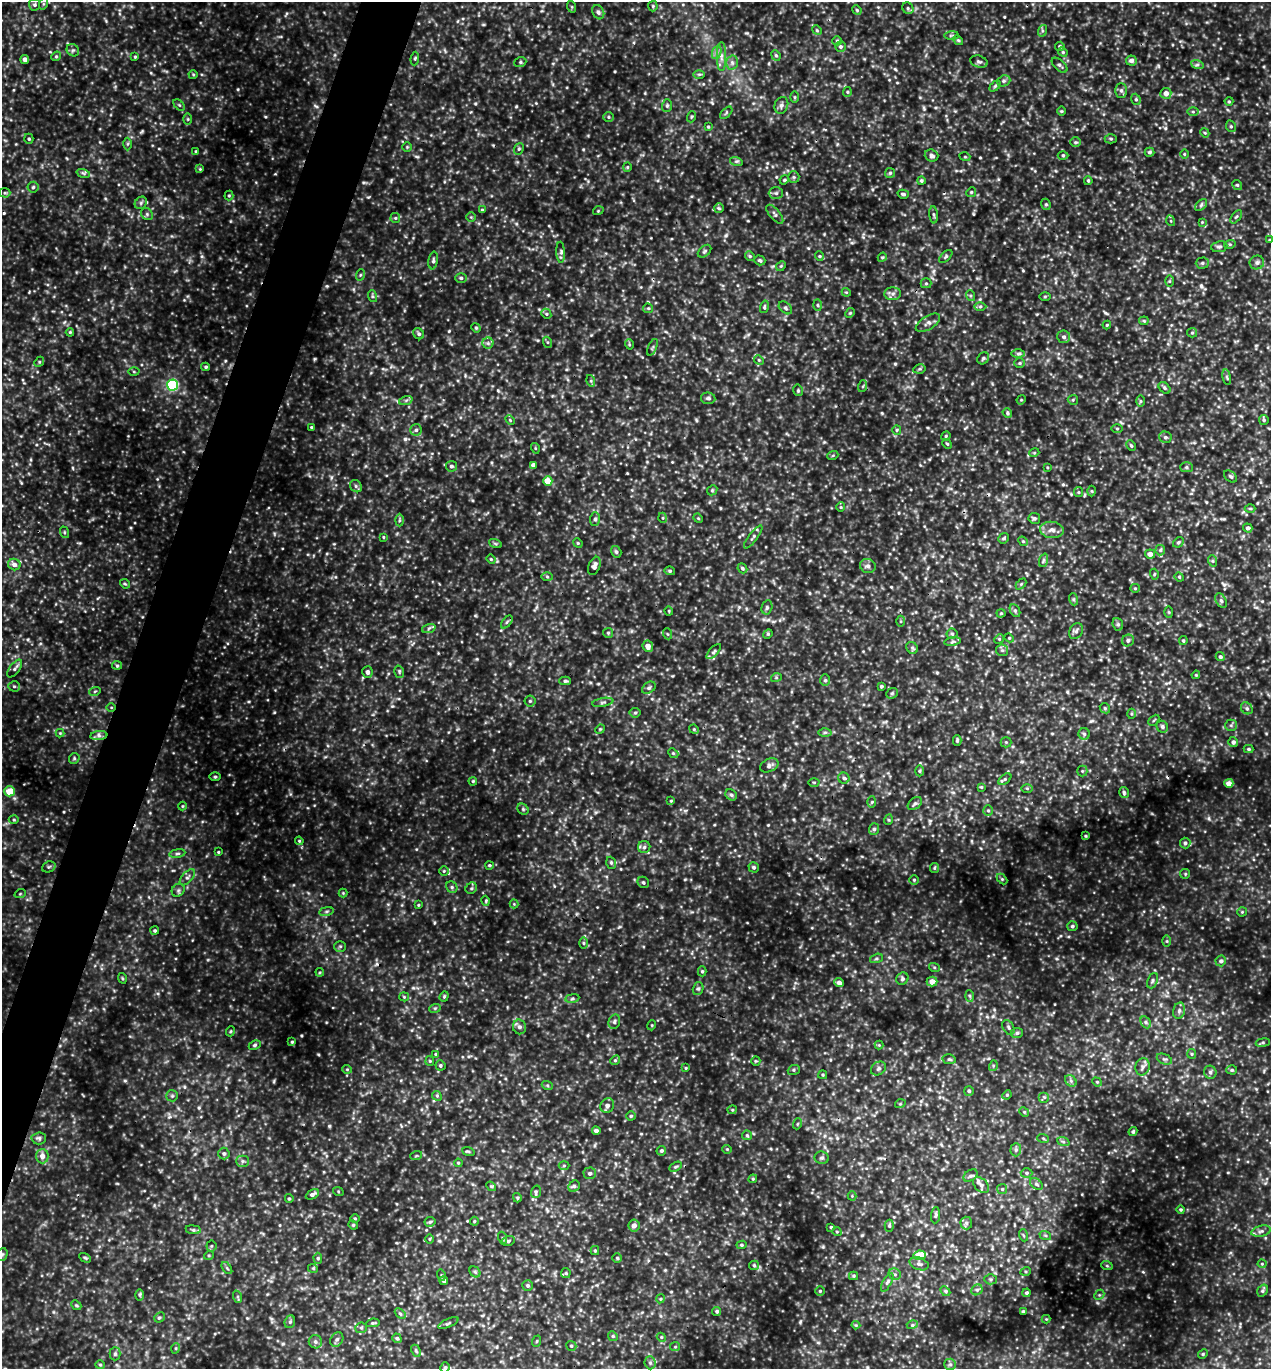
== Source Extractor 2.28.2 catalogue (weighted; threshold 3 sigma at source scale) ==
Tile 7 of 4 x 4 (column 3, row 2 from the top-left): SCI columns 2835-4103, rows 2762-4128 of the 5510 x 5499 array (HDU 1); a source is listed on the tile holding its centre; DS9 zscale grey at full resolution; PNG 1273 x 1371 px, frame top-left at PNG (2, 2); each listed source drawn as its Kron ellipse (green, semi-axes under 4 px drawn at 4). Shown black and unused: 4% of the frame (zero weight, under 3 of 5 exposures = <1% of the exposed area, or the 3 px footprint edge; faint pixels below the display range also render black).
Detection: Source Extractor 2.28.2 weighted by HDU 2 'WHT'; one run over the whole footprint, this tile lists its part. Background 0.362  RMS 0.072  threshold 0.325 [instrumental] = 3 sigma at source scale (4.5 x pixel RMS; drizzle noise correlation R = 1.50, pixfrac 1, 0.05/0.05 arcsec/px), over >= 5 px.
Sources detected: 540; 1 cosmic-ray / hot-pixel residue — neither listed nor drawn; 3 inside a brighter listed object's ellipse — not listed separately; of the other 536, all 500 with FLUX_AUTO >= 6.7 (the completeness limit of this list) listed and drawn (36 fainter detections not listed), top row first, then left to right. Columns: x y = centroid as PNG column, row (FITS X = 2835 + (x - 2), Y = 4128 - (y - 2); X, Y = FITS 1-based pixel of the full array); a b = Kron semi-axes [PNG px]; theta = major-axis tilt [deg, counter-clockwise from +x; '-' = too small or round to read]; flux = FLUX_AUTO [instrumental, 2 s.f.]
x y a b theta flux
43 4 6 3 72 9.6
35 5 6 5 - 16
653 6 5 5 - 9.9
572 7 6 3 -72 8.1
908 8 6 5 - 13
857 10 5 4 - 9.3
598 12 7 5 -62 20
817 30 5 4 - 8.1
1042 31 6 4 72 11
951 35 7 3 1 8.6
958 40 5 4 - 9.3
837 41 5 4 - 10
1060 46 5 4 - 14
840 47 5 5 - 15
73 50 6 5 - 16
717 52 7 4 71 20
1063 52 5 4 - 10
776 55 5 4 - 11
56 56 5 4 - 11
721 56 14 4 90 36
135 57 4 3 - 8
25 59 4 4 - 37
415 59 7 3 83 9.8
1131 61 5 5 - 29
520 62 6 5 - 12
732 62 7 6 - 21
979 62 9 6 -17 18
1197 64 6 4 -19 15
1060 65 9 5 -43 18
699 74 6 4 1 11
193 75 4 4 - 8.6
1004 81 7 5 20 15
995 86 6 4 45 11
1121 90 7 6 - 18
847 92 5 4 - 9.3
1166 93 5 5 - 46
794 97 6 4 -90 8.9
1136 99 6 4 -69 12
1229 101 4 4 - 8.4
179 105 7 4 -44 11
781 105 8 6 70 25
667 106 6 5 - 14
1061 111 5 3 - 7.1
1193 112 6 4 0 11
726 113 7 3 46 10
609 117 5 5 - 10
691 117 5 3 - 7.9
188 119 5 3 - 7.8
1231 126 6 4 -68 11
708 127 4 3 - 7.6
1205 133 5 3 - 8
29 139 5 4 - 11
1111 139 6 4 -1 11
1076 142 5 4 - 11
127 144 6 4 88 11
407 147 5 4 - 8.2
519 149 6 4 67 11
196 151 4 3 - 8.2
1149 152 5 4 - 14
1184 154 5 3 - 7.2
1063 155 5 3 - 8.6
931 156 7 6 - 19
965 157 5 3 - 7.2
736 161 6 4 -17 12
627 167 4 4 - 9
200 169 4 4 - 6.8
83 173 7 4 -18 15
890 173 5 5 - 12
794 177 6 5 - 12
784 180 5 4 - 9.1
921 181 4 4 - 11
1088 181 4 3 - 9.7
1237 185 5 4 - 11
33 187 5 5 - 14
971 192 5 4 - 9.7
5 193 5 5 - 9.7
776 193 7 6 - 18
903 194 6 4 -16 15
229 196 5 4 - 9.5
141 203 7 5 47 15
1046 204 6 4 -68 11
1201 205 7 4 46 15
719 208 5 4 - 11
482 210 4 4 - 8.5
598 211 5 3 - 6.8
147 214 6 5 - 16
775 214 11 5 -50 20
934 215 8 3 -85 13
471 217 5 4 - 8.8
1236 217 8 4 53 12
395 218 5 5 - 10
1171 221 5 3 - 6.9
1202 222 4 4 - 6.8
1269 240 4 3 - 6.7
1230 244 6 3 17 9.1
1219 247 8 5 7 16
705 251 7 5 41 14
561 252 10 4 -87 17
750 256 5 4 - 10
819 256 5 4 - 8.8
882 257 5 4 - 8.7
946 257 8 4 42 12
760 260 6 5 - 13
433 261 9 4 82 15
1202 263 6 5 - 15
1257 263 7 7 - 21
781 266 5 4 - 9.1
360 275 6 3 71 9.6
461 278 6 5 - 13
1169 281 6 4 89 8.9
926 283 5 5 - 11
846 292 4 3 - 6.9
893 294 8 6 2 24
372 296 6 4 -72 11
971 296 5 3 - 9.6
1045 296 6 4 1 8
818 305 5 3 - 9
980 306 6 4 1 13
764 307 6 4 74 11
648 308 5 4 - 8.9
785 308 7 5 -41 17
850 313 5 4 - 8.5
546 314 5 4 - 10
1144 321 5 4 - 8.3
928 323 14 6 33 33
1107 325 4 4 - 7.7
476 328 5 4 - 8.8
70 332 4 4 - 8.4
1192 333 5 4 - 9.9
419 334 6 5 - 16
1064 337 6 6 - 22
547 342 5 3 - 8.6
488 343 5 5 - 17
629 344 5 3 - 8
652 347 9 3 68 10
1018 354 6 4 0 14
983 358 6 5 - 14
759 360 5 4 - 9.4
39 362 5 4 - 9.7
1020 363 5 5 - 11
206 367 4 3 - 11
919 369 6 4 11 12
134 372 5 3 - 8.5
1227 377 8 3 -81 12
591 381 6 4 -73 9.3
173 385 5 5 - 950
863 386 6 3 71 9
1164 388 7 4 -43 13
798 390 6 4 -76 12
708 398 7 5 -9 18
406 400 7 4 19 13
1021 400 5 4 - 7.3
1073 400 5 5 - 9
1140 401 5 4 - 9.8
1007 413 5 4 - 11
510 420 5 3 - 7.8
1264 420 5 4 - 11
311 427 3 3 - 7.1
1117 428 5 3 - 8
416 430 6 5 - 18
897 430 5 4 - 9.2
946 436 5 4 - 8.2
1165 437 6 5 - 15
947 444 5 4 - 8.6
1131 446 5 3 - 9.9
535 448 5 3 - 7.4
1034 453 5 3 - 6.8
833 455 5 3 - 7.4
533 465 4 4 - 22
451 466 5 5 - 17
1047 467 4 3 - 6.7
1186 467 6 5 - 12
1231 476 7 5 -39 15
548 481 4 4 - 120
356 486 6 5 - 17
712 490 5 4 - 10
1092 491 5 3 - 7.4
1078 492 5 4 - 8.6
841 507 4 4 - 7.6
1250 509 5 3 - 9
663 518 5 3 - 7.7
698 518 5 4 - 6.9
1034 518 6 5 - 16
595 519 7 5 88 16
399 520 6 4 88 11
1248 528 5 4 - 19
1052 530 12 8 -5 44
64 532 6 3 -72 9
383 537 4 3 - 6.7
753 537 14 4 53 20
1004 538 5 5 - 12
1023 541 5 4 - 9.7
1178 542 6 4 41 12
495 543 6 4 -19 11
578 543 5 4 - 9.3
1160 550 5 5 - 13
616 552 6 5 - 15
1150 554 5 4 - 41
491 559 4 4 - 8.4
1044 560 7 4 70 14
1213 561 6 4 -71 8.9
14 564 6 5 - 40
594 566 9 5 68 36
868 566 8 7 - 26
742 568 5 4 - 13
670 571 5 4 - 11
1154 574 5 3 - 8.5
547 577 6 4 -2 9.3
1179 577 4 4 - 8.3
125 584 5 4 - 9.2
1021 584 6 4 45 9.6
1135 588 5 4 - 9
1073 599 6 4 -72 10
1221 601 8 5 -62 17
767 607 7 5 76 15
669 611 4 4 - 7.7
1015 611 7 5 -63 15
1169 612 5 3 - 7.8
1001 613 4 4 - 8
901 621 5 3 - 8.3
507 622 7 4 52 12
1118 624 6 5 - 13
429 628 7 4 19 15
1076 631 8 6 57 21
608 633 5 5 - 11
668 634 5 3 - 8.4
768 634 5 4 - 9.2
952 634 5 5 - 11
1009 638 4 4 - 8.1
999 639 5 4 - 8.7
1128 640 6 6 - 19
1183 641 4 3 - 10
953 642 8 4 9 14
648 646 5 5 - 50
912 648 6 5 - 15
1002 650 6 5 - 16
714 651 9 4 47 18
1220 657 5 4 - 15
117 665 5 4 - 11
15 668 10 5 55 22
367 672 6 5 - 22
399 672 6 4 -73 12
1196 675 4 3 - 7.3
776 678 5 3 - 7.3
825 680 6 5 - 13
565 681 5 4 - 14
14 686 6 5 - 13
881 686 3 3 - 10
649 688 7 5 37 16
95 691 6 3 19 9
892 693 6 5 - 11
530 701 5 5 - 12
603 702 11 3 10 13
111 707 5 3 - 7.2
1105 708 5 4 - 11
1247 708 6 5 - 15
635 713 5 5 - 11
1131 714 5 3 - 7.3
1154 720 6 3 45 7.4
1231 725 6 5 - 14
1162 727 6 5 - 16
600 729 5 4 - 8.4
694 729 5 4 - 9.3
825 732 6 4 1 12
60 733 4 4 - 7.5
1084 734 5 5 - 15
99 736 8 4 7 24
957 740 5 3 - 11
1006 742 5 5 - 10
1233 742 5 5 - 21
1248 749 5 4 - 12
673 753 5 4 - 10
74 758 6 5 - 11
769 765 10 6 24 26
919 771 5 3 - 8.6
1082 771 5 5 - 11
215 777 5 3 - 9.2
844 778 6 5 - 17
1005 779 7 4 39 13
473 781 4 4 - 7.6
814 782 5 3 - 7.5
1229 783 4 4 - 43
981 787 4 4 - 7.4
1027 788 6 4 -1 9.1
9 791 5 5 - 140
1124 792 5 4 - 14
731 795 6 5 - 15
671 801 3 3 - 6.9
872 802 5 3 - 8.3
915 804 8 5 39 18
182 806 4 4 - 7.2
523 809 6 5 - 12
988 811 5 5 - 10
14 820 5 3 - 9.5
888 820 5 3 - 8
874 829 6 5 - 16
1085 836 3 3 - 7.6
299 841 4 4 - 7.8
1185 843 5 5 - 16
644 847 6 6 - 19
218 852 3 3 - 7.2
177 853 8 4 9 15
611 863 6 4 -70 12
489 865 4 3 - 9.7
49 867 7 5 21 13
754 867 5 5 - 14
934 868 5 4 - 8.8
444 871 5 5 - 9.3
1185 874 5 5 - 9
187 877 10 5 48 21
1002 879 6 4 -45 9.1
914 880 5 4 - 11
643 882 6 5 - 13
452 887 6 5 - 14
471 888 6 5 - 13
178 890 7 6 - 18
343 893 4 4 - 7.4
20 894 5 3 - 6.8
486 901 5 3 - 7.8
514 904 4 4 - 6.8
418 905 4 4 - 6.8
326 911 7 4 9 12
1242 912 5 4 - 8.6
1072 926 5 5 - 14
155 931 4 4 - 11
1167 941 6 4 -90 9.2
584 943 5 3 - 9
340 946 6 5 - 11
876 958 7 4 19 12
1221 961 5 5 - 22
934 967 5 3 - 8.3
702 971 5 4 - 10
320 972 4 3 - 7
122 978 5 3 - 8
902 979 6 5 - 18
932 981 5 5 - 55
1152 981 8 5 69 15
839 983 5 4 - 34
698 989 6 5 - 14
444 996 5 4 - 9.5
969 996 6 4 -87 11
404 997 5 4 - 8.4
572 998 7 3 9 12
435 1008 6 4 18 9.3
1179 1011 8 6 75 20
614 1022 7 5 75 17
1146 1022 6 4 -61 14
652 1025 5 3 - 7
519 1027 7 6 - 26
1008 1027 8 5 -61 16
231 1031 5 3 - 6.9
1017 1033 6 5 - 14
292 1042 3 3 - 7.9
1263 1043 7 4 8 11
255 1045 6 4 28 11
879 1045 4 4 - 7
436 1054 4 3 - 8.2
1192 1054 5 4 - 9.2
949 1059 7 5 -12 13
1164 1059 8 5 -21 16
615 1060 5 4 - 10
430 1061 5 4 - 8.6
756 1061 5 4 - 7.6
440 1065 5 5 - 12
993 1066 5 3 - 8.1
1142 1067 9 7 77 27
686 1068 4 3 - 6.8
878 1068 8 6 36 19
347 1069 5 3 - 6.8
794 1070 6 5 - 12
1232 1070 5 4 - 11
1210 1072 7 6 - 20
823 1075 4 3 - 8.7
1071 1081 6 5 - 16
1097 1082 5 4 - 7.9
547 1085 6 3 -19 9.6
969 1091 5 5 - 13
1007 1095 5 4 - 8.4
172 1096 6 5 - 14
437 1096 5 4 - 11
1044 1097 5 5 - 12
900 1104 5 3 - 6.9
607 1106 7 6 - 27
732 1110 4 4 - 8
1024 1112 5 4 - 9.5
631 1116 4 4 - 11
797 1124 6 3 71 7.8
596 1131 4 3 - 22
1133 1132 4 3 - 10
747 1135 5 5 - 11
39 1138 7 6 - 18
1043 1138 6 3 -20 8.8
1063 1141 6 4 -20 13
727 1149 5 4 - 8
1016 1150 7 5 88 17
468 1151 6 4 -19 10
661 1151 5 4 - 15
224 1154 6 5 - 16
42 1156 7 6 - 48
416 1156 6 3 19 8.7
822 1158 7 6 - 17
243 1161 6 5 - 15
458 1163 4 4 - 7.9
564 1166 5 3 - 7.9
675 1167 7 4 30 11
590 1173 6 6 - 18
1027 1173 6 5 - 13
970 1176 8 5 32 15
753 1179 4 4 - 7.9
1036 1184 7 4 -37 14
981 1185 9 6 -45 23
491 1186 5 4 - 9.2
574 1186 6 5 - 14
1002 1189 5 5 - 11
338 1191 5 3 - 7.3
536 1192 6 5 - 13
312 1194 7 4 27 24
852 1196 4 4 - 7.5
289 1198 4 3 - 8.1
517 1198 4 4 - 8.7
1181 1210 4 4 - 9.5
935 1215 8 4 83 13
355 1218 5 3 - 7.9
474 1221 4 4 - 7
430 1222 5 5 - 12
966 1223 6 6 - 16
353 1225 5 4 - 9.3
634 1225 6 5 - 42
889 1226 6 4 -88 12
831 1227 3 3 - 9
193 1230 7 4 -7 14
1261 1231 10 5 14 23
837 1232 5 3 - 6.7
1023 1235 6 4 -70 9.8
1045 1235 6 4 -19 11
503 1238 6 4 -71 11
430 1239 5 3 - 7.3
508 1241 6 5 - 14
741 1245 5 4 - 12
211 1246 5 5 - 9.8
595 1251 4 4 - 9.2
2 1254 6 5 - 14
209 1255 5 3 - 7.2
920 1255 6 5 - 160
85 1258 6 4 -31 11
318 1258 5 4 - 13
617 1258 4 4 - 9.8
919 1264 10 6 -18 25
1262 1264 4 4 - 7.3
754 1265 5 4 - 11
1107 1266 6 3 -19 9.2
227 1268 7 3 -54 10
313 1269 5 3 - 8.5
1026 1271 5 3 - 8.3
475 1272 6 5 - 13
566 1273 5 5 - 9.7
895 1274 6 5 - 18
441 1275 6 3 -73 8.5
854 1276 4 4 - 8.9
991 1279 6 5 - 12
444 1281 4 4 - 19
887 1282 10 3 62 15
528 1285 5 5 - 15
977 1290 6 5 - 14
820 1291 4 4 - 9.3
945 1291 6 3 -45 10
1263 1291 6 5 - 14
1027 1293 4 4 - 14
140 1295 5 4 - 11
1099 1295 6 4 44 11
238 1297 6 4 -72 9.7
660 1299 4 3 - 7.5
76 1305 6 4 -43 9.7
717 1311 4 4 - 13
1023 1311 3 3 - 8.4
400 1314 6 4 -43 13
159 1317 5 4 - 12
1046 1319 4 4 - 6.8
290 1322 6 5 - 15
373 1323 7 3 9 10
448 1323 11 3 23 13
856 1325 4 4 - 6.9
912 1325 5 3 - 9.4
361 1328 5 5 - 12
613 1336 5 4 - 10
661 1337 5 3 - 7.8
397 1338 5 4 - 13
337 1339 7 6 - 18
537 1341 6 3 70 7.9
315 1342 7 6 - 20
571 1346 5 5 - 11
675 1347 5 4 - 8.1
176 1348 5 3 - 7.8
416 1351 6 4 -64 11
115 1354 6 5 - 13
1203 1354 5 4 - 8.8
650 1363 6 5 - 15
950 1364 6 5 - 15
100 1365 5 4 - 9.3
445 1367 5 4 - 12
Overlapping masked pixels (flux is a lower limit): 1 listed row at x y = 111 707
Isophote crosses this tile's border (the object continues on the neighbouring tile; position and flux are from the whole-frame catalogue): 3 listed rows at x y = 1269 240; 2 1254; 445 1367
Unlisted compact peaks at least as high as the median listed source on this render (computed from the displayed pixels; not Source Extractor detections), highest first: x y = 800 1322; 318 1054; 405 439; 1201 286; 516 106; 895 364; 316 106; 882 413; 202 256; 329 1126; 125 1080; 265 117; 368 197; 225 361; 275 174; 1209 818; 392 706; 778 1238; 1143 1272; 403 956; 895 69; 747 33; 619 927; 583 149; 726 235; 1165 128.